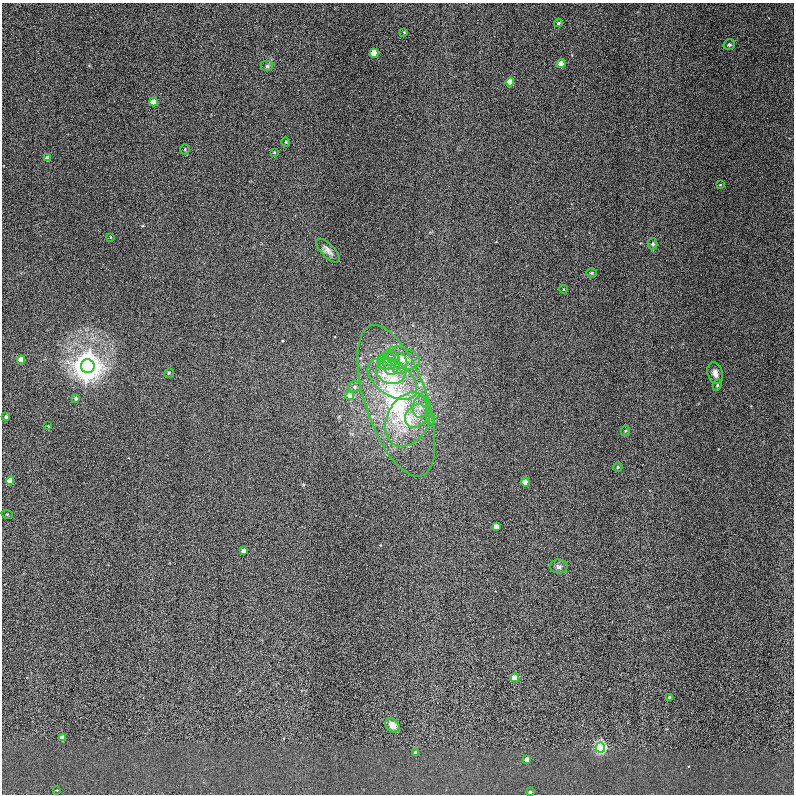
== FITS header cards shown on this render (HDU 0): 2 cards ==
NAXIS1  =                  792
NAXIS2  =                  792

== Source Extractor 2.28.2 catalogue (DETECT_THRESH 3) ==
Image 792 x 792 px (HDU 0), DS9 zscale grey, 1 PNG px = 1 image px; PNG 796 x 796 px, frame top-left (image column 1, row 792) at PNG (2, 3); each listed source drawn as its Kron ellipse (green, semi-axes under 4 px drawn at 4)
Background 0.00607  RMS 4.0e-04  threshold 0.00119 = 3 sigma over >= 5 px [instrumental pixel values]
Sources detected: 57; all 57 listed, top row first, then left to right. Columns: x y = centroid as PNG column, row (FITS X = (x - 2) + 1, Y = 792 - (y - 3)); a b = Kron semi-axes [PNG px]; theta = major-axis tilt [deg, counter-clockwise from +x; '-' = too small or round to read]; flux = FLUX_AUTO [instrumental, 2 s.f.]
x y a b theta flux
558 23 4 3 - 0.039
404 32 3 3 - 0.02
729 45 6 5 - 0.042
374 53 4 4 - 1.3
561 64 4 4 - 0.53
267 66 6 5 - 0.059
510 82 4 4 - 1
153 102 4 4 - 0.5
286 142 4 4 - 0.025
185 149 5 4 - 0.034
274 152 3 3 - 0.023
48 158 4 4 - 0.26
720 185 3 2 - 0.014
111 237 4 2 - 0.019
653 244 5 5 - 0.068
328 250 15 6 -46 0.15
592 273 5 4 - 0.033
563 289 4 3 - 0.02
391 358 8 8 - 0.12
403 358 18 10 -17 0.37
21 360 4 4 - 0.73
387 361 9 9 - 0.15
392 363 12 8 84 0.21
399 364 10 8 86 0.23
88 366 7 6 - 56
391 371 15 12 -23 0.33
169 373 5 4 - 0.026
715 373 11 7 -72 0.14
392 379 28 16 -34 0.88
717 385 6 4 64 0.035
355 387 6 5 - 0.056
350 396 4 4 - 0.3
76 398 4 4 - 0.073
396 401 79 31 -71 4.6
420 407 11 7 85 0.17
416 416 13 10 51 0.31
6 417 3 3 - 0.071
431 418 7 4 -72 0.047
408 419 28 21 63 1.2
48 426 3 2 - 0.02
625 431 5 4 - 0.031
618 467 5 4 - 0.033
10 481 4 4 - 0.69
525 482 4 4 - 0.59
7 514 6 3 -18 0.025
496 526 4 4 - 0.33
243 551 4 4 - 0.24
559 567 9 7 -7 0.096
515 678 4 4 - 0.59
670 697 3 3 - 0.064
393 725 8 6 -45 0.21
62 738 4 4 - 0.43
600 748 5 5 - 9.9
416 752 4 3 - 0.09
527 759 4 4 - 0.26
57 790 4 3 - 0.018
530 792 3 3 - 0.057